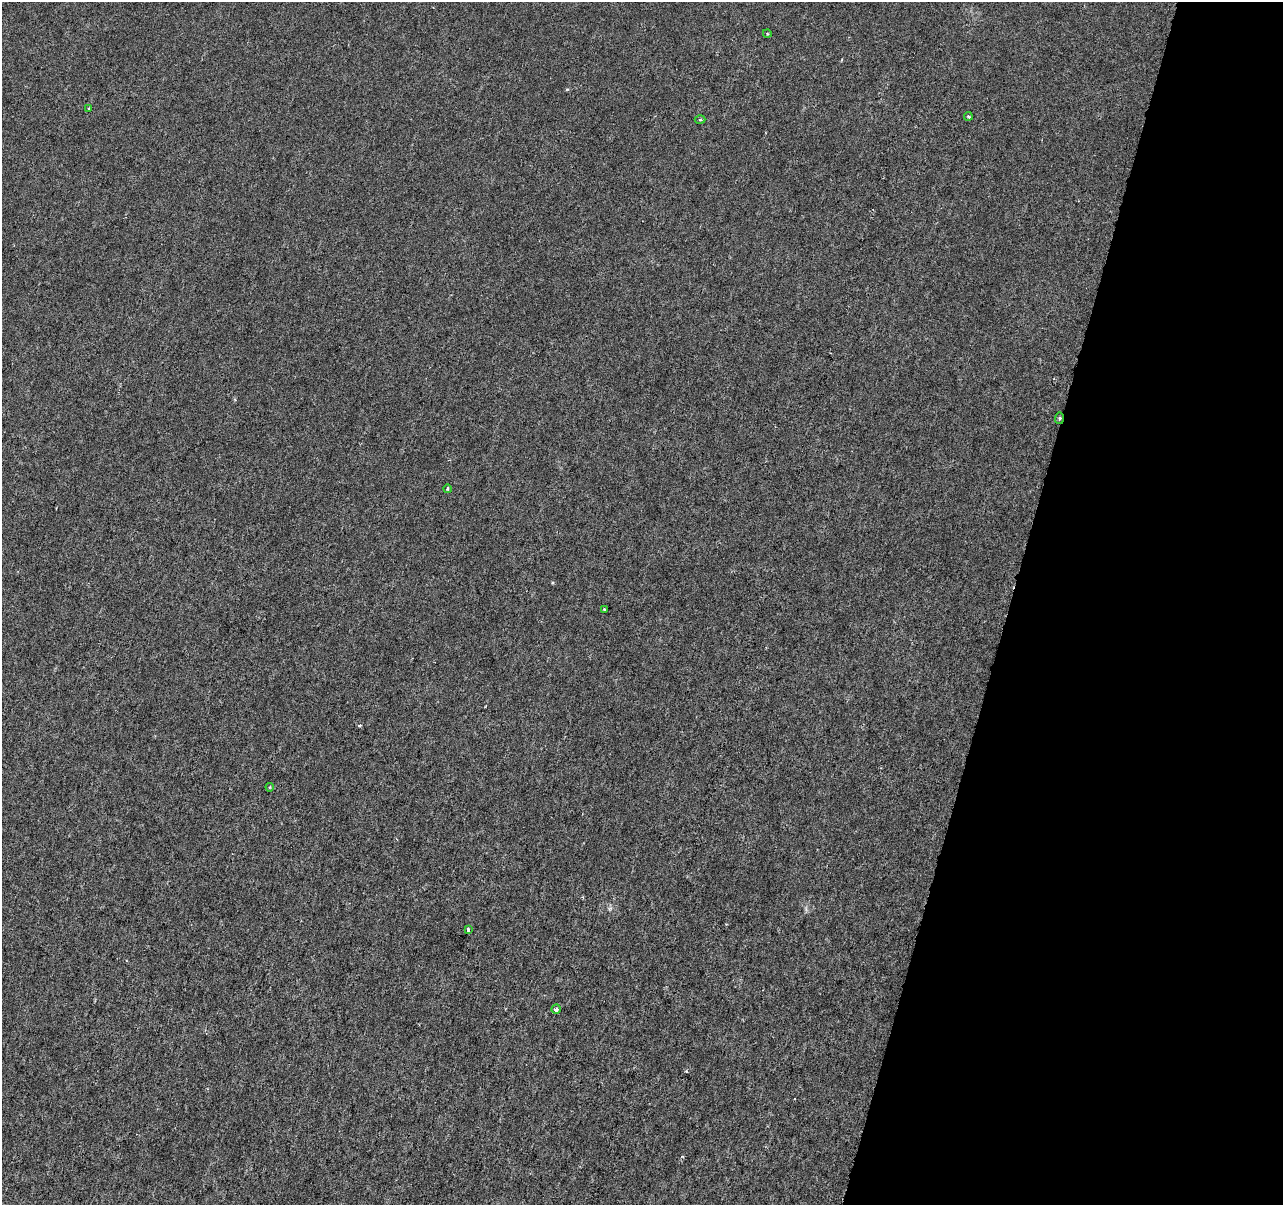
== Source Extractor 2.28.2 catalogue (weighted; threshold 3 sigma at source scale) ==
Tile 8 of 4 x 4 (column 4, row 2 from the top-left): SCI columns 3850-5130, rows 2688-3890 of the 5130 x 5314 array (HDU 1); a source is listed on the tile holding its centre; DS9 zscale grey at full resolution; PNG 1285 x 1207 px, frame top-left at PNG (2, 2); each listed source drawn as its Kron ellipse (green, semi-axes under 4 px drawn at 4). Shown black and unused: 21% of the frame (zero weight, under 3 of 6 exposures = <1% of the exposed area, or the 3 px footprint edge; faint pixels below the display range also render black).
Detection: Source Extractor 2.28.2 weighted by HDU 2 'WHT'; one run over the whole footprint, this tile lists its part. Background -1.39e-04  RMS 0.0012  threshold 0.0051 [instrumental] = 3 sigma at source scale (4.09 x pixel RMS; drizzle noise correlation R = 1.36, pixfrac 0.8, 0.0396/0.0396 arcsec/px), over >= 5 px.
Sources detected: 10; all 10 listed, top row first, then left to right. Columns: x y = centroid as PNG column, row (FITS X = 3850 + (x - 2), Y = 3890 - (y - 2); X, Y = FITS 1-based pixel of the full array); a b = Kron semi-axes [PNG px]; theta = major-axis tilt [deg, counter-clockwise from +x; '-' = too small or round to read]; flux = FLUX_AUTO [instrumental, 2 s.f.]
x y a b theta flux
767 33 4 3 - 0.094
89 108 3 3 - 0.11
968 116 4 3 - 0.24
700 120 5 3 - 0.13
1059 418 6 3 82 0.19
447 489 4 3 - 0.15
604 609 3 3 - 0.29
270 787 4 4 - 0.12
468 930 4 3 - 0.6
556 1009 5 4 - 0.37
Overlapping masked pixels (flux is a lower limit): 1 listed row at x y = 1059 418